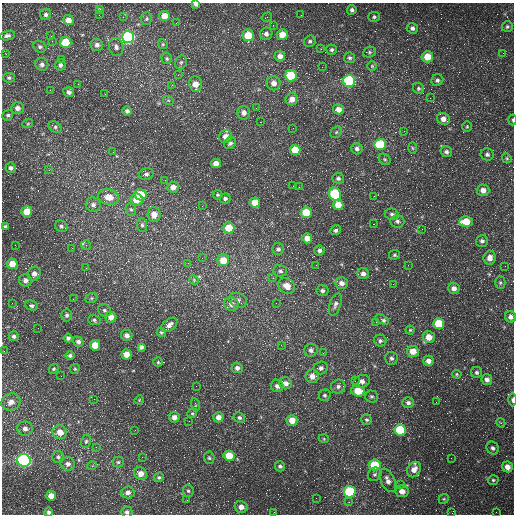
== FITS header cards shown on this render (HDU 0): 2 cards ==
NAXIS1  =                  512 /fastest changing axis
NAXIS2  =                  512 /next to fastest changing axis

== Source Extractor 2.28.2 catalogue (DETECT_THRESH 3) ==
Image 512 x 512 px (HDU 0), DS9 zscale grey, 1 PNG px = 1 image px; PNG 516 x 516 px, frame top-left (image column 1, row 512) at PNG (2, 3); each listed source drawn as its Kron ellipse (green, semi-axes under 4 px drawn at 4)
Background 1680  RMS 44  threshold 132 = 3 sigma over >= 5 px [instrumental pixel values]
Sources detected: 263; all 263 listed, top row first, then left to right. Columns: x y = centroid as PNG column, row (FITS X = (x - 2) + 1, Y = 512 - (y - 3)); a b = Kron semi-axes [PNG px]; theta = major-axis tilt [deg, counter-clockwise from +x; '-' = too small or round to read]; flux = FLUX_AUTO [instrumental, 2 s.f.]
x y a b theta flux
196 4 4 3 - 10000
99 10 3 3 - 3700
352 10 5 4 - 7300
46 15 5 5 - 7200
99 15 2 2 - 1400
301 15 3 2 - 2800
165 16 5 5 - 38000
123 17 2 2 - 1800
267 17 5 3 - 3400
374 17 6 5 - 5400
147 19 6 5 - 4500
68 20 5 5 - 25000
176 23 2 2 - 2000
273 25 3 2 - 1900
507 27 5 5 - 5300
412 28 5 5 - 9000
266 34 6 6 - 10000
282 34 5 5 - 34000
248 35 6 5 - 81000
7 36 8 4 10 8300
51 36 3 2 - 5200
128 37 6 6 - 640000
52 41 2 2 - 1500
310 41 6 5 - 6400
66 42 5 5 - 88000
163 44 5 4 - 3600
97 45 6 6 - 11000
40 47 7 5 -32 6600
116 47 9 7 -76 11000
321 49 3 2 - 4000
332 50 5 5 - 6700
369 52 6 5 - 5400
503 53 2 2 - 1200
6 54 4 3 - 2000
280 56 5 5 - 16000
427 57 6 5 - 51000
167 58 6 5 - 4700
350 58 5 5 - 6200
62 60 3 2 - 2000
181 62 7 5 68 6100
42 64 6 6 - 9100
60 65 5 5 - 8600
372 66 5 5 - 3700
322 67 2 2 - 1300
178 75 3 3 - 2000
291 76 6 5 - 140000
9 78 6 5 - 5700
437 80 6 5 - 7200
349 81 6 6 - 450000
274 83 7 7 - 19000
78 84 2 2 - 1600
196 84 8 6 -81 28000
172 85 4 3 - 2300
418 88 6 5 - 5600
50 90 2 2 - 1700
69 92 5 5 - 9500
105 94 3 2 - 4000
430 98 3 2 - 2400
292 99 6 6 - 24000
168 100 5 3 - 3400
17 108 6 5 - 14000
256 108 2 2 - 1400
338 109 5 5 - 21000
127 111 5 4 - 8900
244 113 7 6 - 16000
8 115 5 5 - 5700
443 119 7 5 -25 19000
513 120 5 2 - 3300
260 122 2 2 - 1800
28 123 5 3 - 2900
467 126 5 4 - 3900
55 127 7 5 -32 7200
293 128 3 2 - 3600
404 131 2 2 - 1900
336 132 6 5 - 4300
226 136 6 6 - 24000
230 143 6 5 - 8100
380 144 6 5 - 160000
412 148 6 4 -88 3900
357 149 6 5 - 10000
295 150 5 5 - 57000
113 152 2 2 - 1600
446 152 6 5 - 8600
487 154 6 6 - 7800
507 158 5 4 - 4100
385 159 6 5 - 5000
216 163 5 4 - 22000
11 168 5 5 - 8700
49 170 4 4 - 2800
146 174 7 6 - 8300
338 178 6 5 - 7100
165 180 2 2 - 1400
293 186 2 2 - 1300
173 187 6 5 - 17000
299 187 2 2 - 4600
483 190 6 6 - 21000
335 194 6 6 - 220000
140 195 6 5 - 72000
217 195 5 4 - 4100
374 196 3 2 - 2100
109 197 10 7 -13 40000
225 198 5 5 - 6300
137 200 6 6 - 41000
255 202 5 5 - 38000
93 205 7 7 - 12000
338 205 5 5 - 38000
202 206 2 2 - 1300
131 209 6 5 - 5400
27 212 5 5 - 53000
306 212 5 5 - 73000
154 214 7 6 - 28000
392 214 7 5 -15 7300
397 221 7 6 - 8600
466 222 7 5 1 55000
374 224 2 2 - 1500
142 225 7 5 -88 6200
5 226 4 3 - 5400
61 226 6 5 - 6600
229 228 5 5 - 61000
422 229 2 2 - 1300
336 230 5 4 - 7400
307 238 5 5 - 28000
482 241 6 6 - 8800
15 245 2 2 - 1600
86 245 5 5 - 5500
72 248 2 2 - 1700
278 249 6 5 - 8300
319 251 5 5 - 8200
395 255 5 5 - 4800
202 258 3 2 - 2500
490 258 7 6 - 19000
223 260 6 5 - 51000
188 263 3 3 - 1800
12 264 5 5 - 34000
316 265 2 2 - 1100
408 265 2 2 - 1200
505 266 2 2 - 2300
86 268 2 2 - 1400
280 271 7 6 - 6600
34 274 7 6 - 15000
363 274 6 5 - 12000
273 278 3 3 - 3200
25 280 6 6 - 12000
194 280 5 4 - 3400
500 282 6 5 - 5300
341 283 6 5 - 15000
393 284 2 2 - 1800
287 286 9 7 -39 31000
454 288 6 5 - 14000
322 291 6 5 - 7700
91 298 6 5 - 4400
73 299 2 2 - 2000
238 300 9 7 -25 12000
12 303 3 2 - 2300
276 303 2 2 - 5700
231 304 7 6 - 17000
335 304 11 5 71 10000
32 306 6 5 - 6900
104 310 7 6 - 7100
67 315 6 5 - 6700
111 317 5 5 - 21000
510 317 6 5 - 13000
94 320 6 5 - 5300
382 320 7 4 -27 10000
376 322 2 2 - 1900
439 323 5 5 - 97000
169 325 9 5 37 13000
38 328 2 2 - 1500
410 330 4 4 - 3300
161 332 4 4 - 4200
127 335 6 5 - 13000
14 336 5 5 - 7400
429 337 6 6 - 35000
68 338 4 4 - 7800
380 341 6 6 - 6900
78 342 5 5 - 8800
95 345 5 5 - 46000
281 345 2 2 - 1800
141 347 4 4 - 8900
311 350 7 6 - 11000
4 351 4 3 - 2000
413 351 6 5 - 36000
323 353 3 2 - 1700
127 354 5 5 - 34000
70 355 5 4 - 7000
391 358 6 6 - 7800
428 361 5 5 - 15000
158 362 4 4 - 4000
237 368 6 5 - 11000
321 368 7 6 - 9700
54 369 5 4 - 4000
75 369 5 4 - 3900
476 372 5 5 - 7400
457 374 5 4 - 3400
61 376 2 2 - 2100
312 376 7 6 - 19000
487 379 5 5 - 12000
355 381 3 2 - 2100
362 381 8 6 18 14000
286 383 6 6 - 15000
196 386 2 2 - 1200
277 386 6 6 - 12000
338 386 7 7 - 9500
358 391 7 5 -19 59000
325 395 6 5 - 5500
372 396 6 6 - 5700
94 399 2 2 - 3100
139 400 5 3 - 2600
512 400 6 3 89 6900
11 402 10 8 28 22000
436 402 2 2 - 1400
408 403 6 5 - 8700
195 405 7 2 -78 2600
192 413 5 4 - 3900
174 417 5 5 - 17000
218 417 5 5 - 17000
239 418 6 5 - 6800
292 420 5 5 - 33000
367 420 5 5 - 5100
189 421 2 2 - 3100
501 423 5 3 - 2900
25 429 7 7 - 13000
135 430 2 2 - 1400
400 430 6 5 - 150000
60 432 7 7 - 33000
324 439 5 3 - 2700
86 441 7 5 73 5600
96 447 3 3 - 1800
493 448 7 6 - 8800
229 456 5 5 - 52000
58 457 6 6 - 6700
142 457 3 3 - 1400
209 458 6 5 - 5200
451 458 2 2 - 1300
24 460 7 6 - 570000
118 462 5 5 - 5500
68 464 7 6 - 12000
375 465 6 5 - 100000
92 466 5 3 - 2500
280 466 5 5 - 6100
507 467 5 5 - 22000
414 469 8 6 57 24000
141 474 7 6 - 25000
375 474 7 6 - 6600
159 477 5 4 - 4800
388 480 12 6 -64 17000
493 480 5 4 - 4500
400 484 3 3 - 3800
188 491 6 5 - 5500
402 491 6 6 - 21000
128 492 6 6 - 14000
350 492 6 5 - 210000
51 496 5 5 - 26000
316 498 2 2 - 16000
444 499 5 4 - 3500
187 500 2 2 - 1600
349 502 4 3 - 2800
241 507 6 6 - 18000
48 512 5 4 - 6400
127 512 5 5 - 7800
274 512 2 2 - 1300
496 512 3 2 - 2200
452 513 2 2 - 1300
At the frame edge (FLAGS 8, measured only in part): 7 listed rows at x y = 196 4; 513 120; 510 317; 512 400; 48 512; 127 512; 452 513